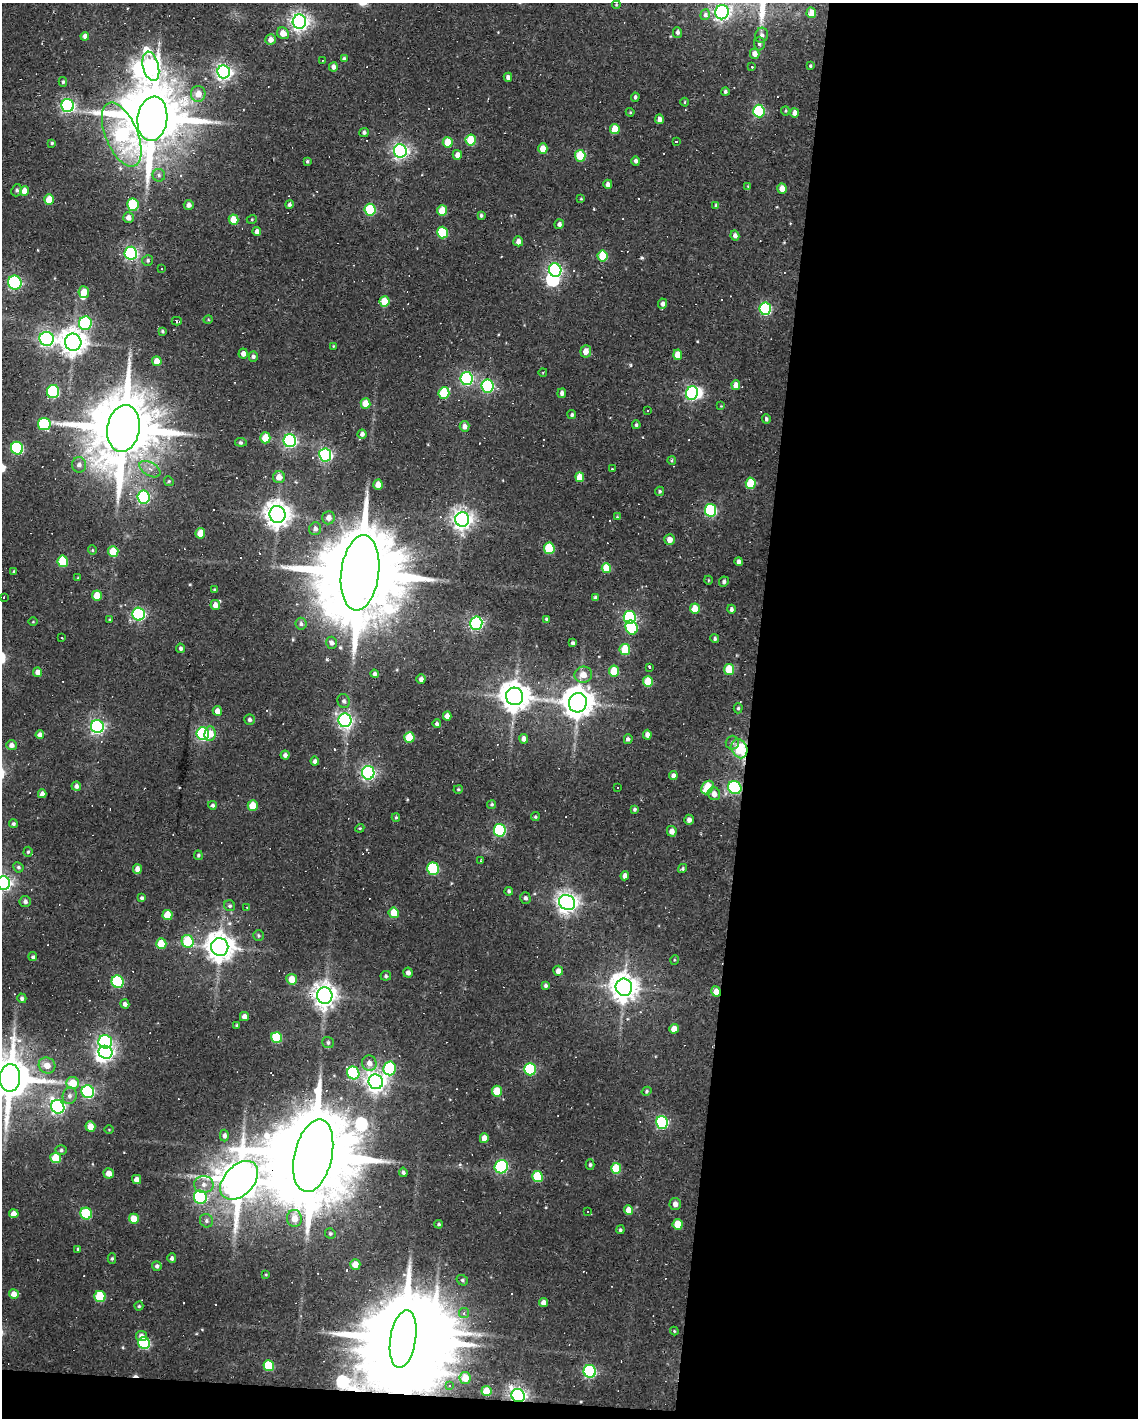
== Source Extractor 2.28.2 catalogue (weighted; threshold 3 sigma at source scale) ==
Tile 12 of 4 x 3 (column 4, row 3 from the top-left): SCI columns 3408-4543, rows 104-1519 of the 4543 x 4566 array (HDU 1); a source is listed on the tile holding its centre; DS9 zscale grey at full resolution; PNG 1140 x 1420 px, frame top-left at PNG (2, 3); each listed source drawn as its Kron ellipse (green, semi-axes under 4 px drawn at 4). Shown black and unused: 35% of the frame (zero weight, under 2 of 3 exposures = <1% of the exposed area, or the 3 px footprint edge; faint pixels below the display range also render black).
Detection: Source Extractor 2.28.2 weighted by HDU 2 'WHT'; one run over the whole footprint, this tile lists its part. Background 0.08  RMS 0.0068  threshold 0.0304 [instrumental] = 3 sigma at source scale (4.5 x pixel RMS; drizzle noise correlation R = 1.50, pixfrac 1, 0.05/0.05 arcsec/px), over >= 5 px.
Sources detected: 370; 8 inside a brighter object's white glare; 40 cosmic-ray / hot-pixel residue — neither listed nor drawn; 1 inside a brighter listed object's ellipse — not listed separately; the other 321 listed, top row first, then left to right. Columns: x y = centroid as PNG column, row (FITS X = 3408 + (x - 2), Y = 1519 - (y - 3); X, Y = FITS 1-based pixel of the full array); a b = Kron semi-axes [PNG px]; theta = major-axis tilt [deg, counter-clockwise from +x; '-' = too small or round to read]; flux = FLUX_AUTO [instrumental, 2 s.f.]
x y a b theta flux
616 5 4 4 - 0.64
722 12 7 6 - 240
811 13 5 4 - 8.4
705 15 6 4 72 2.2
299 22 7 6 - 340
677 32 5 4 - 1.7
283 33 6 5 - 7.5
761 35 7 6 - 2.5
85 36 4 4 - 2.9
270 39 5 5 - 3.9
759 44 7 5 -89 1.6
755 54 5 4 - 4.5
344 59 4 4 - 1.6
322 60 3 2 - 0.68
151 66 15 8 -76 230
810 66 3 2 - 0.81
333 67 4 4 - 3.2
752 67 3 3 - 11
224 72 6 6 - 260
508 77 4 4 - 2.2
63 82 5 4 - 1
725 92 4 4 - 1.2
198 94 8 7 - 7.4
635 97 4 3 - 1.4
685 102 4 3 - 0.63
68 105 6 6 - 150
759 111 6 5 - 70
785 111 4 4 - 0.79
630 112 4 4 - 0.66
794 113 5 4 - 3.7
152 119 22 15 82 7200
659 119 4 4 - 3.3
615 129 5 5 - 13
364 132 5 4 - 1.5
122 135 34 16 -67 95
471 140 5 5 - 29
448 142 5 5 - 17
676 142 3 3 - 0.63
52 143 4 4 - 0.91
543 148 5 4 - 7.9
400 151 7 6 - 240
457 155 5 5 - 4.1
580 156 6 5 - 27
307 161 4 3 - 1
636 161 5 4 - 1.9
159 175 6 6 - 1.7
608 184 5 3 - 2.8
748 186 4 4 - 0.57
782 189 5 4 - 8.2
17 190 6 5 - 1.5
25 191 4 4 - 11
581 199 4 3 - 0.65
49 200 5 4 - 12
289 204 4 4 - 1.7
133 205 6 6 - 34
189 205 5 5 - 2.7
716 206 4 3 - 1.6
370 210 6 5 - 42
442 211 5 5 - 15
481 215 3 3 - 1.1
128 218 5 5 - 4
234 219 5 5 - 12
252 219 5 3 - 0.68
559 224 5 4 - 2.1
257 231 4 4 - 3
442 233 6 5 - 32
735 236 5 4 - 2.6
518 241 5 5 - 3.4
131 253 6 6 - 150
603 256 5 5 - 24
148 260 5 5 - 1.3
162 269 3 2 - 0.44
555 270 7 6 - 140
15 283 7 6 - 96
84 292 6 5 - 7.4
384 302 5 5 - 14
663 304 5 4 - 2.5
765 309 6 5 - 85
208 320 5 3 - 0.77
177 321 5 3 - 4.8
85 323 7 6 - 85
163 331 3 3 - 0.99
47 339 7 7 - 210
73 342 8 8 - 720
333 346 3 2 - 0.56
586 351 6 5 - 5.2
243 354 5 4 - 3.9
678 355 5 4 - 9.4
253 356 5 4 - 2.1
157 361 5 4 - 8.1
543 372 4 3 - 0.62
467 378 6 6 - 120
736 385 5 4 - 5.8
487 386 6 6 - 120
53 392 6 6 - 79
444 393 6 5 - 33
562 393 5 3 - 2.3
692 393 7 6 - 140
365 403 5 5 - 10
721 406 3 3 - 0.54
648 411 3 2 - 0.82
572 415 4 4 - 1.3
766 419 5 3 - 1.4
44 424 6 6 - 47
636 425 4 4 - 1.2
464 426 5 5 - 3.5
123 428 24 16 80 8300
362 434 4 4 - 2.2
265 438 5 5 - 14
290 441 6 6 - 130
241 442 6 4 -7 1.3
17 448 6 6 - 88
325 455 6 6 - 140
672 460 4 4 - 0.97
79 465 7 7 - 2.9
150 469 11 6 -32 4.3
612 469 2 2 - 0.5
279 477 6 6 - 5.9
580 477 5 4 - 9.8
169 481 5 4 - 0.97
751 483 6 5 - 23
378 485 5 4 - 7.3
660 491 4 4 - 1.1
143 497 6 6 - 100
711 510 6 5 - 82
277 514 8 8 - 740
617 517 4 4 - 0.58
328 518 7 6 - 4.1
462 519 7 7 - 410
315 529 6 6 - 2.9
200 533 5 5 - 7.3
669 540 5 5 - 4.9
549 548 6 5 - 32
92 550 5 4 - 0.76
113 551 5 5 - 14
63 561 6 5 - 30
739 562 4 4 - 2.3
606 568 5 4 - 19
14 571 3 3 - 0.74
360 573 38 19 83 16000
78 578 4 3 - 0.65
708 580 4 3 - 0.52
724 582 5 5 - 1.8
215 590 4 4 - 1.2
97 596 5 5 - 13
4 597 2 2 - 0.48
596 598 4 3 - 2.2
215 605 5 5 - 5
695 609 5 5 - 12
731 609 4 4 - 2.1
139 614 6 6 - 120
630 617 6 6 - 110
110 619 4 3 - 0.64
546 619 3 3 - 0.85
33 622 5 3 - 0.55
476 623 6 6 - 150
301 624 6 5 - 1.9
632 628 7 6 - 47
62 638 3 3 - 2.7
715 639 4 4 - 1.3
332 643 6 5 - 2.6
573 643 4 3 - 1.4
181 648 5 4 - 1.6
625 650 5 5 - 23
649 668 3 3 - 14
729 669 5 5 - 21
614 671 5 5 - 17
37 672 5 4 - 4.1
375 674 4 4 - 2
583 675 8 8 - 6.8
421 679 5 4 - 2.8
648 682 5 5 - 18
514 696 9 8 - 1000
344 701 7 6 - 2.1
578 703 10 9 - 1100
738 708 5 4 - 1
217 711 5 4 - 4.9
447 716 4 4 - 4.2
249 720 5 5 - 1.9
345 720 7 6 - 220
437 724 4 4 - 1.6
97 727 6 6 - 180
203 734 6 6 - 120
210 734 7 5 84 7.7
40 735 4 4 - 3.3
647 735 5 4 - 3.2
409 738 5 5 - 21
524 739 5 4 - 3.6
628 739 5 4 - 1.6
732 743 7 6 - 1.8
11 745 5 5 - 3.3
739 749 10 7 -67 28
285 755 4 4 - 2.5
315 761 4 4 - 2.2
368 773 7 6 - 190
673 776 4 4 - 3.4
76 786 4 4 - 2.6
617 787 3 3 - 37
707 788 7 5 55 23
735 788 7 6 - 86
458 789 5 4 - 0.95
42 794 4 4 - 3.1
714 794 6 6 - 4.9
492 804 5 4 - 1.1
212 805 4 4 - 1.5
253 806 5 5 - 15
635 809 4 4 - 1.2
535 817 4 4 - 0.99
396 818 4 4 - 0.83
689 820 5 4 - 3.1
13 824 4 4 - 1.3
360 828 5 3 - 0.74
500 830 6 6 - 87
672 831 5 5 - 4.3
28 852 5 4 - 1.1
198 855 5 4 - 1.2
480 861 3 2 - 0.46
18 867 5 5 - 1.3
683 868 5 4 - 1.3
137 869 5 4 - 4.6
433 869 6 5 - 54
625 876 4 4 - 3.9
3 883 7 6 - 250
509 891 4 4 - 1.2
142 898 4 4 - 1.6
525 898 6 5 - 1.9
25 901 5 5 - 2.1
567 903 8 7 - 470
230 906 6 5 - 1.3
247 907 3 2 - 0.55
394 913 5 5 - 12
168 915 5 5 - 16
258 936 5 5 - 1.2
188 941 6 6 - 28
161 944 5 5 - 15
220 947 9 8 - 940
33 957 4 4 - 1.5
674 960 5 3 - 0.61
558 971 5 5 - 4.1
408 973 5 5 - 2.8
386 976 5 4 - 1.3
292 979 5 5 - 9
118 982 6 6 - 68
545 986 4 4 - 1.6
624 987 8 8 - 870
716 991 5 4 - 7.5
325 996 8 7 - 590
22 998 5 4 - 1.7
125 1004 5 4 - 2.4
244 1017 4 4 - 3.8
237 1025 3 3 - 0.73
674 1029 5 4 - 9.1
277 1038 5 5 - 33
105 1042 7 6 - 120
328 1042 6 5 - 1.4
106 1052 7 6 - 270
369 1063 8 7 - 4.4
47 1065 8 8 - 6.9
390 1068 7 6 - 57
530 1069 6 5 - 59
353 1073 6 6 - 62
10 1078 14 10 87 3000
376 1082 7 7 - 420
73 1083 6 6 - 15
497 1091 5 5 - 18
647 1091 5 4 - 1.1
88 1092 6 6 - 100
70 1096 8 7 - 3.3
58 1107 7 6 - 190
662 1122 6 6 - 100
90 1127 5 5 - 7.6
109 1130 5 3 - 0.53
224 1136 6 4 90 2.1
484 1138 5 4 - 5.1
61 1150 5 5 - 1.3
313 1156 37 19 77 15000
56 1158 5 5 - 19
590 1165 5 4 - 1.2
501 1167 7 6 - 86
616 1168 5 5 - 23
403 1172 4 4 - 1.5
109 1173 5 5 - 5.3
537 1177 5 5 - 29
137 1180 4 4 - 4.5
239 1180 22 15 47 2900
204 1184 10 8 -1 4.4
200 1197 7 6 - 78
675 1204 6 5 - 3.4
629 1210 5 4 - 8.5
588 1212 3 3 - 4.3
14 1214 5 4 - 6.7
86 1214 6 5 - 46
294 1218 8 7 - 6.4
134 1219 5 5 - 14
206 1221 7 6 - 2.1
439 1224 4 3 - 1
678 1224 5 5 - 15
620 1230 4 4 - 1.2
330 1233 5 5 - 1.2
78 1249 4 4 - 1.1
172 1258 5 4 - 1.9
112 1259 5 4 - 1.1
355 1264 5 5 - 7.8
157 1266 5 4 - 1.8
266 1274 4 3 - 0.58
462 1280 6 5 - 1.3
14 1294 5 4 - 5.3
100 1296 5 5 - 30
544 1302 4 4 - 3.6
139 1306 4 4 - 0.97
464 1313 5 5 - 1.5
674 1331 4 4 - 0.72
141 1336 5 5 - 3.4
403 1339 29 13 81 12000
144 1343 6 6 - 63
269 1366 5 5 - 28
590 1371 6 6 - 120
465 1378 6 5 - 11
450 1385 4 4 - 2
486 1391 5 5 - 13
518 1395 7 6 - 280
Overlapping masked pixels (flux is a lower limit): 9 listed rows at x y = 625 650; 739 749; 735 788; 716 991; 325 996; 313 1156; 239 1180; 403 1339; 518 1395
Isophote crosses this tile's border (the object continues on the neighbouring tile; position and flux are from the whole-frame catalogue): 2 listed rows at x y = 3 883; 10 1078